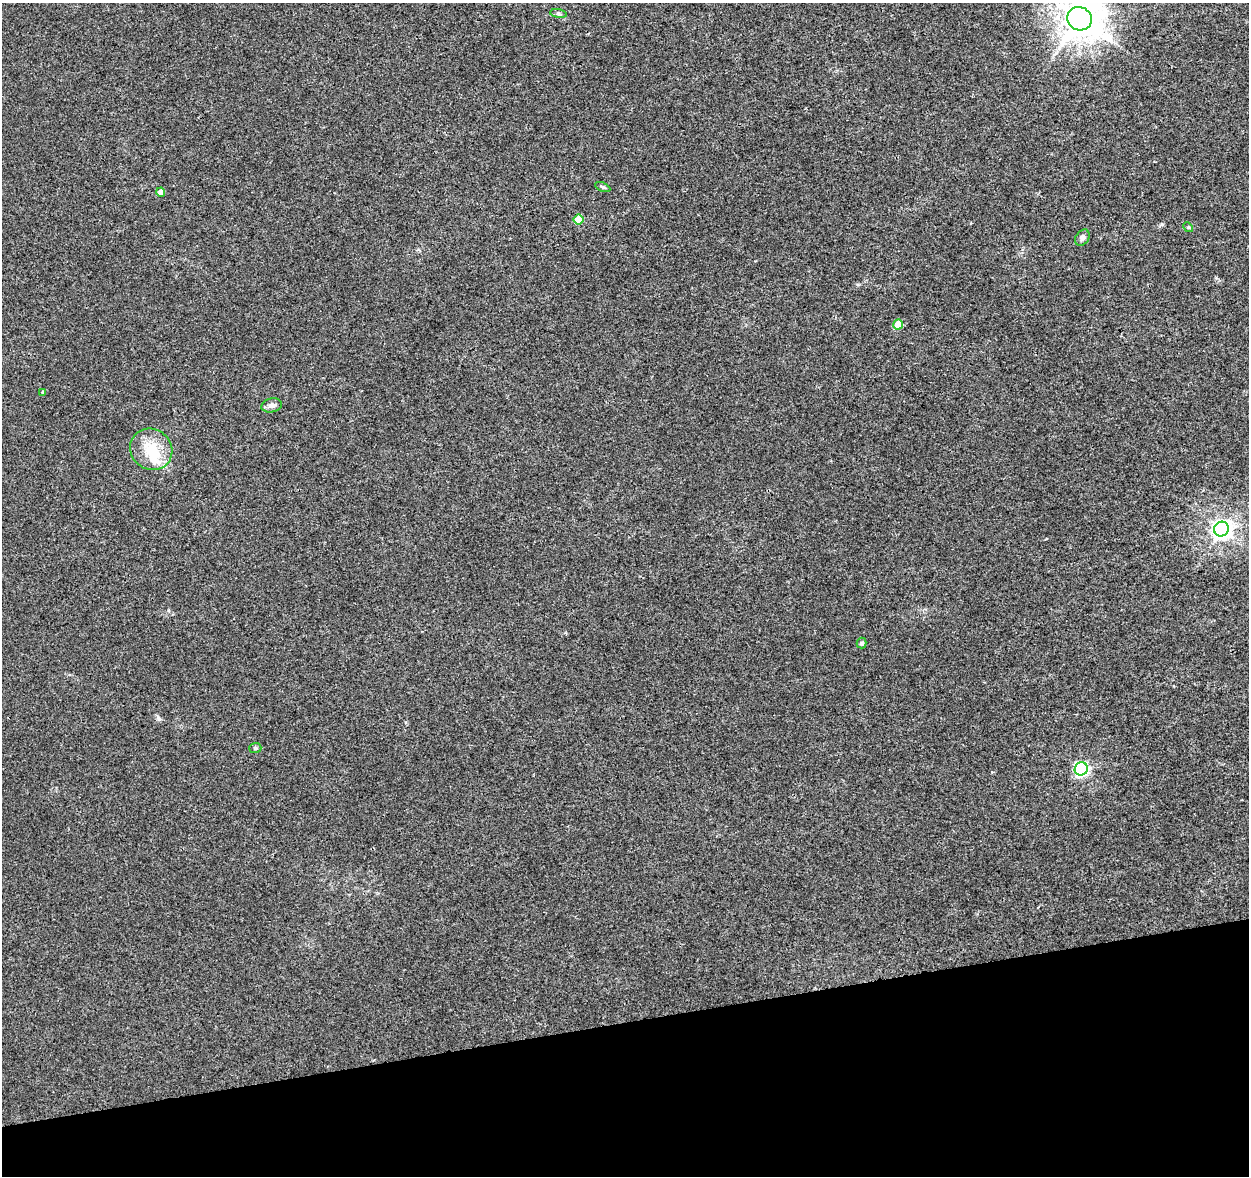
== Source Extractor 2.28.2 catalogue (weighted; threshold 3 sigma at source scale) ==
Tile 14 of 4 x 4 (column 2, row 4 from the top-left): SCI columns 1305-2551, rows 98-1271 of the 5100 x 4843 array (HDU 1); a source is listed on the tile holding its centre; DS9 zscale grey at full resolution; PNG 1251 x 1178 px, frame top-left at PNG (2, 3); each listed source drawn as its Kron ellipse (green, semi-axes under 4 px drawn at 4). Shown black and unused: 13% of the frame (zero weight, under 3 of 4 exposures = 5% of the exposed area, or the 3 px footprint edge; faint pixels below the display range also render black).
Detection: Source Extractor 2.28.2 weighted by HDU 2 'WHT'; one run over the whole footprint, this tile lists its part. Background 0.0053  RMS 0.0027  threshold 0.012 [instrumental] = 3 sigma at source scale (4.5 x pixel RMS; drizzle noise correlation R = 1.50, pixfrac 1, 0.0396/0.0396 arcsec/px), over >= 5 px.
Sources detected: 16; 1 inside a brighter object's white glare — neither listed nor drawn; the other 15 listed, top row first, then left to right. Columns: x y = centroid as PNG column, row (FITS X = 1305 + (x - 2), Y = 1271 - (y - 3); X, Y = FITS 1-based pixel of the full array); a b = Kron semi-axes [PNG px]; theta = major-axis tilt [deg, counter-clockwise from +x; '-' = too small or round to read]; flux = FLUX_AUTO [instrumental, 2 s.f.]
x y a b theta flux
558 14 8 4 -9 0.49
1080 19 12 11 - 680
603 187 8 3 -25 0.38
161 192 4 4 - 2.3
579 219 5 5 - 6.3
1188 227 5 4 - 0.3
1082 238 9 6 56 1.1
898 324 5 5 - 5.6
43 392 4 4 - 0.27
272 405 10 7 12 1.1
151 449 22 20 -40 7.9
1221 529 7 7 - 160
861 643 5 5 - 0.6
255 748 6 5 - 0.43
1081 769 7 6 - 53
Isophote crosses this tile's border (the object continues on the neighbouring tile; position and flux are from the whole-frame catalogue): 1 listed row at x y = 1080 19